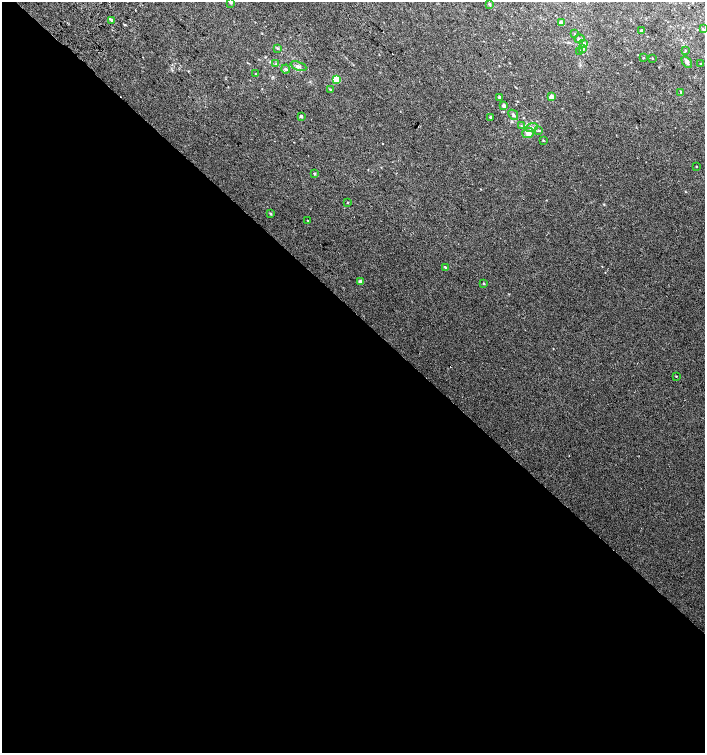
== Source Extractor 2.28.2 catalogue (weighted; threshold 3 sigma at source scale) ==
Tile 14 of 4 x 4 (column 2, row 4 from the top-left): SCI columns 1610-3015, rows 38-1539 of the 6094 x 6074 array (HDU 1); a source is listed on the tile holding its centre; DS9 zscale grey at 2 x 2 block average (1 PNG px = mean of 2 x 2 image px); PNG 707 x 755 px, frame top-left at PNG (2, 2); each listed source drawn as its Kron ellipse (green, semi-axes under 4 px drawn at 4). Shown black and unused: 59% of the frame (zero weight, under 2 of 3 exposures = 2% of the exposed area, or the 3 px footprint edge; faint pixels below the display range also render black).
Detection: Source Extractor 2.28.2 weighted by HDU 2 'WHT'; one run over the whole footprint, this tile lists its part. Background 0.0399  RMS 0.012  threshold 0.0562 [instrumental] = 3 sigma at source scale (4.5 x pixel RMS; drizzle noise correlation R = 1.50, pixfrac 1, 0.0396/0.0396 arcsec/px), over >= 5 px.
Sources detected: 51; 3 cosmic-ray / hot-pixel residue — neither listed nor drawn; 4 inside a brighter listed object's ellipse — not listed separately; the other 44 listed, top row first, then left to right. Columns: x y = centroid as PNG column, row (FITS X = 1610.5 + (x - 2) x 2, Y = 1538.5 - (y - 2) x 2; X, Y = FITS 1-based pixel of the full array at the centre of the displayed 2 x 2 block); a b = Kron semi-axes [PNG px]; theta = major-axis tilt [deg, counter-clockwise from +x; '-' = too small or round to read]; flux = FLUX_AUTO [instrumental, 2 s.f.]
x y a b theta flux
231 2 3 2 - 4.5
489 4 4 3 - 3
112 20 3 3 - 4.6
561 23 2 2 - 20
703 29 3 3 - 3.2
641 31 2 2 - 6.9
575 34 3 2 - 1.5
579 39 5 3 - 4.1
584 44 4 4 - 7.7
277 48 3 3 - 2.1
583 49 4 3 - 4.4
685 50 2 2 - 1.3
580 51 3 3 - 3.1
643 58 2 2 - 2.2
652 58 2 2 - 1.5
687 62 7 3 -56 7.3
276 64 3 2 - 2
701 64 2 2 - 1.8
298 66 8 4 -22 7.3
286 69 4 3 - 3.6
256 74 2 2 - 1.3
336 79 3 3 - 91
330 89 4 2 - 2.6
681 92 3 3 - 2.9
499 97 2 2 - 5.3
551 97 3 2 - 34
504 106 2 2 - 21
513 115 5 3 - 4.9
301 116 2 2 - 10
490 117 2 2 - 3
521 126 3 3 - 2.2
532 127 6 3 17 5.1
539 131 3 2 - 2.8
528 133 6 5 - 11
543 140 3 2 - 1.6
696 166 2 2 - 1.7
314 174 3 2 - 3.1
347 203 3 2 - 1.8
270 214 3 2 - 3.3
307 220 2 2 - 1.1
445 267 3 2 - 2.1
360 282 3 2 - 11
483 283 2 2 - 3.1
676 376 2 2 - 2.9
Isophote crosses this tile's border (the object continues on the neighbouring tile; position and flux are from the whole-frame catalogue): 1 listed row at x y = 231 2
Diffuse or blended objects may show on this block-average render without a row.